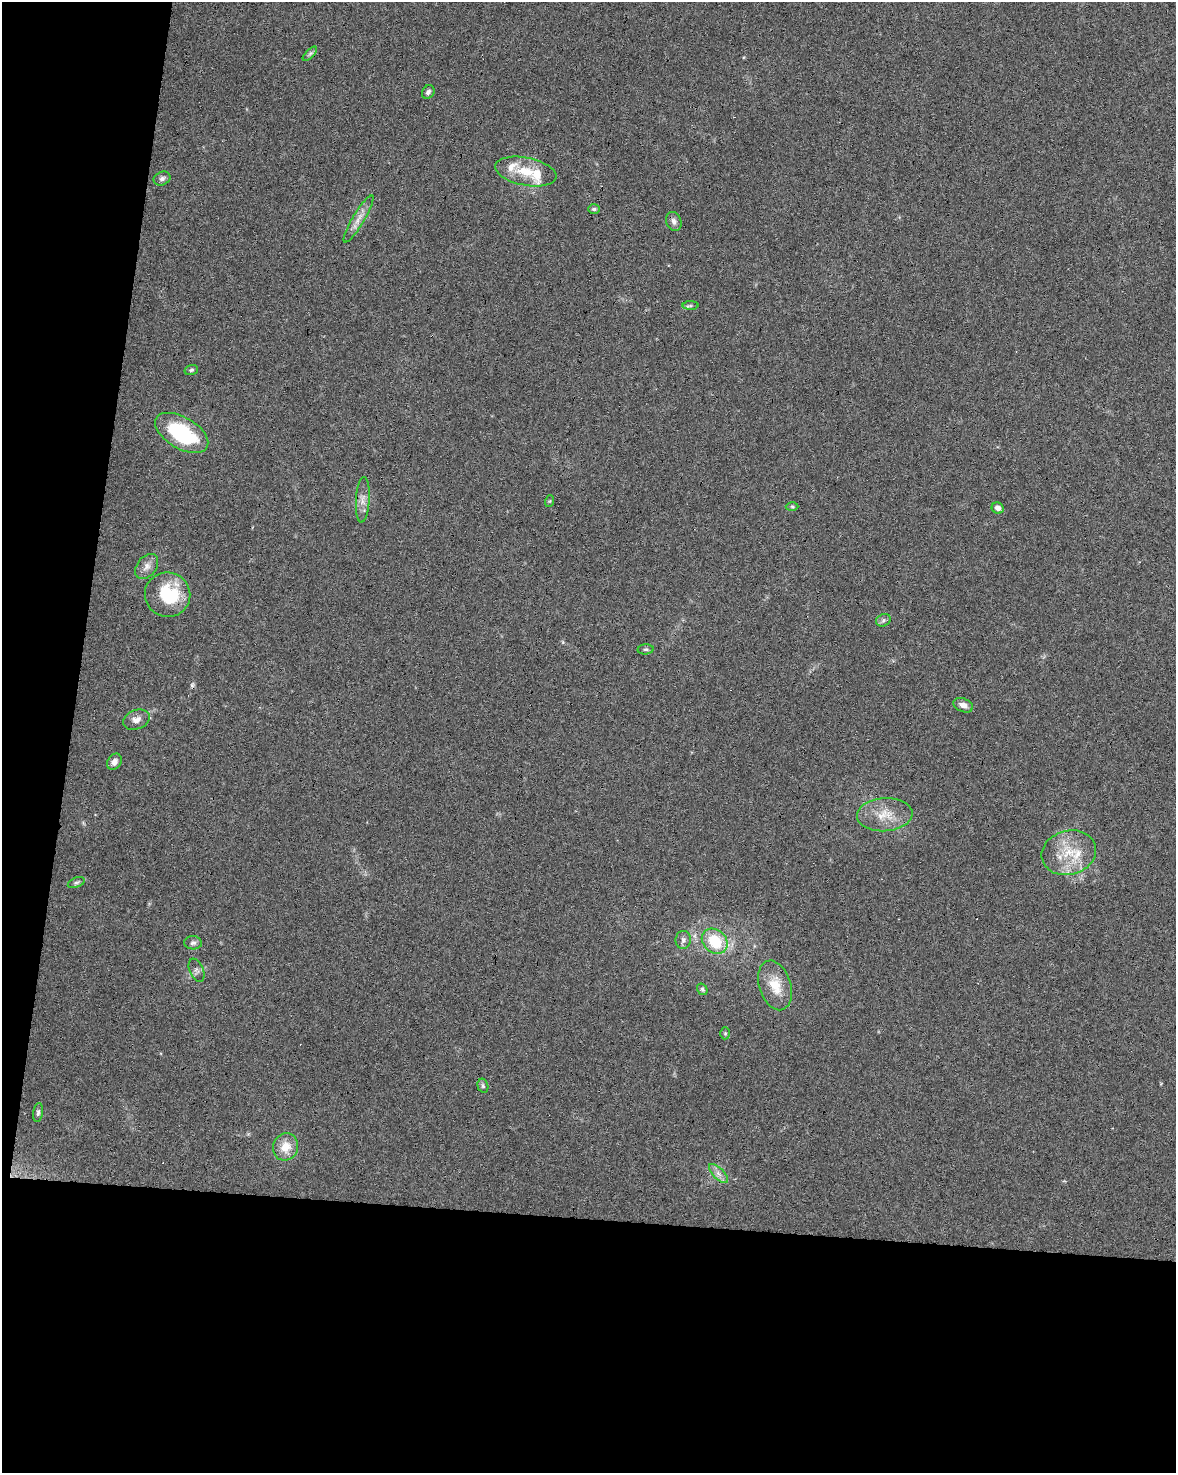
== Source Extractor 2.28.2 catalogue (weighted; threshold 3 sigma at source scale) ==
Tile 9 of 4 x 3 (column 1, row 3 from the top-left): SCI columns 7-1180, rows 281-1751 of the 4700 x 4920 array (HDU 1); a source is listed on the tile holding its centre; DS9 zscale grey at full resolution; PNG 1178 x 1475 px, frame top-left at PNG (2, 2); each listed source drawn as its Kron ellipse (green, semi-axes under 4 px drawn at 4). Shown black and unused: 23% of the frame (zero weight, under 3 of 6 exposures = <1% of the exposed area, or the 3 px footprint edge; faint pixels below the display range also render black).
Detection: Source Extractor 2.28.2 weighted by HDU 2 'WHT'; one run over the whole footprint, this tile lists its part. Background 0.0445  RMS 0.0036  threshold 0.0148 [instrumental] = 3 sigma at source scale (4.09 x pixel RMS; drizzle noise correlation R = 1.36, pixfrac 0.8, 0.0396/0.0396 arcsec/px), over >= 5 px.
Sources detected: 47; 2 inside a brighter object's white glare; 6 cosmic-ray / hot-pixel residue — neither listed nor drawn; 4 inside a brighter listed object's ellipse — not listed separately; the other 35 listed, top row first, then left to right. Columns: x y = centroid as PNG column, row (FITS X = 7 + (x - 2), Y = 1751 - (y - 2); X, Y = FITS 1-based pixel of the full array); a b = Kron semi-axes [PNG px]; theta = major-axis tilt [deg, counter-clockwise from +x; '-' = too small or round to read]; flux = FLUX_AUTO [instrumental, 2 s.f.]
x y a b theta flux
310 54 9 3 44 0.7
428 92 7 6 - 0.9
526 172 31 14 -11 8.7
162 179 9 6 24 1
594 209 6 5 - 0.55
358 219 27 6 59 3.2
674 221 10 7 -70 1.5
690 306 8 4 1 0.59
191 370 7 5 17 0.66
182 433 29 15 -30 26
363 500 23 7 86 2.6
550 501 6 4 71 0.34
792 507 6 4 -1 0.52
998 508 6 5 - 1.7
147 566 14 9 50 2.3
168 595 23 22 - 15
883 620 8 6 22 0.85
646 649 8 5 5 0.66
963 705 10 6 -23 2.2
136 720 14 9 20 2.4
114 762 9 6 56 1.5
885 815 28 16 3 7.7
1069 853 27 22 15 11
76 883 9 5 22 0.73
683 940 9 7 83 1.2
715 941 14 11 -44 13
193 943 9 6 -3 0.98
196 970 12 7 -67 1.2
775 985 25 16 -73 7.8
702 989 6 5 - 0.59
725 1033 6 5 - 0.52
483 1086 7 5 -75 0.69
38 1113 10 5 80 0.83
286 1147 14 12 65 5.3
718 1174 12 5 -45 1.6
Overlapping masked pixels (flux is a lower limit): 1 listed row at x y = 182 433